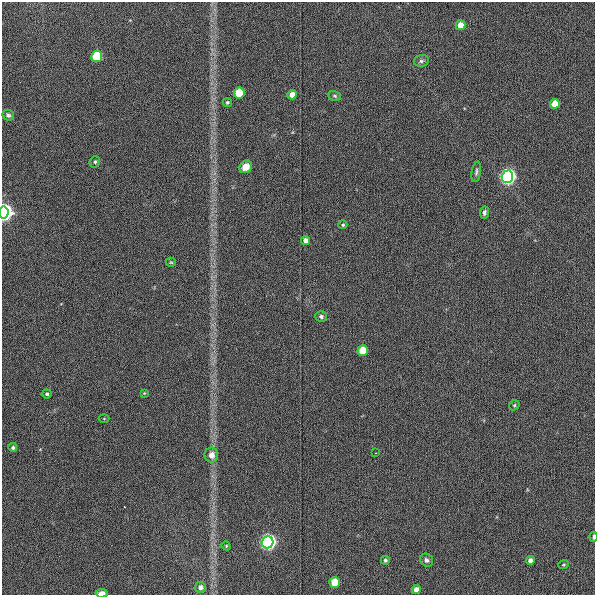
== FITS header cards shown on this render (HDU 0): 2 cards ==
NAXIS1  =                  593
NAXIS2  =                  593

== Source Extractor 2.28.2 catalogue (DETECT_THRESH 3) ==
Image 593 x 593 px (HDU 0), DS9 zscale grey, 1 PNG px = 1 image px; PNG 597 x 597 px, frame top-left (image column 1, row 593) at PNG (2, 2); each listed source drawn as its Kron ellipse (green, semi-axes under 4 px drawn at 4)
Background 134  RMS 5.5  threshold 16.4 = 3 sigma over >= 5 px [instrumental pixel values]
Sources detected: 38; all 38 listed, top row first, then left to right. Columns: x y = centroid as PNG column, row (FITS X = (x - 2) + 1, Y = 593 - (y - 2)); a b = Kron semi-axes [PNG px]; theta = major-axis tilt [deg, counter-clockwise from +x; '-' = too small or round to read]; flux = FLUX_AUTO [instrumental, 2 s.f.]
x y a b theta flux
460 25 5 5 - 5100
97 56 5 5 - 26000
421 61 7 6 - 920
239 93 5 5 - 19000
292 95 5 4 - 2800
335 96 6 5 - 590
227 102 5 4 - 590
555 104 5 5 - 5400
8 115 6 5 - 780
95 162 6 5 - 630
246 167 7 5 42 3500
476 172 10 4 80 840
507 177 6 6 - 320000
4 212 6 5 - 420000
484 213 6 4 83 870
343 225 4 4 - 560
306 241 4 4 - 2200
171 262 5 4 - 410
321 317 6 5 - 1000
363 351 5 5 - 9800
144 393 4 4 - 340
47 394 5 4 - 700
514 405 5 4 - 520
104 418 5 3 - 290
13 448 4 4 - 770
375 453 2 2 - 260
211 455 7 7 - 2900
593 537 5 2 - 940
267 542 6 6 - 310000
226 546 5 4 - 370
385 560 4 4 - 620
427 560 7 6 - 1100
530 560 4 4 - 1800
563 565 5 2 - 320
334 582 5 5 - 11000
200 587 5 5 - 1600
416 590 4 4 - 2500
102 593 6 3 5 2500
At the frame edge (FLAGS 8, measured only in part): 3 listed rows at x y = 4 212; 593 537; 102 593

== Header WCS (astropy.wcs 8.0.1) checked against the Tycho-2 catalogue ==
Header WCS as astropy/WCSLIB reads it (applying the file's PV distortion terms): RA---TAN/DEC--TAN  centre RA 13:45:51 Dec +48:10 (206.46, +48.17 deg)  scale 1.01 arcsec/px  FOV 10.0' x 10.0'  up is -179 deg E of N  parity flipped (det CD > 0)
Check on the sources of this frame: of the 38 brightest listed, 3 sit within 2.0 arcsec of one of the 3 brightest Tycho-2 stars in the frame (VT <= 12.88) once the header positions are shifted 0.75 arcsec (0.52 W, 0.54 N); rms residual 1.12 arcsec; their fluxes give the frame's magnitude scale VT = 25.87 - 2.5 log10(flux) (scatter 0.17 mag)
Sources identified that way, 3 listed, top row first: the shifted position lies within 2.0 arcsec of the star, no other Tycho-2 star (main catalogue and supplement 1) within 4.0 arcsec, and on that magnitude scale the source's flux lands within +1.5 / -3 mag of the star's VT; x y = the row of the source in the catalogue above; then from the Tycho-2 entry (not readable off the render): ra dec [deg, ICRS J2000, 3 dp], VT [Tycho-2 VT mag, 2 dp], TYC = Tycho-2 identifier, HIP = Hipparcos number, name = IAU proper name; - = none
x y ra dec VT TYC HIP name
507 177 206.375 +48.138 11.94 3467-675-1 - -
4 212 206.588 +48.145 11.81 3467-757-1 - -
267 542 206.480 +48.239 12.88 3467-1064-1 - -